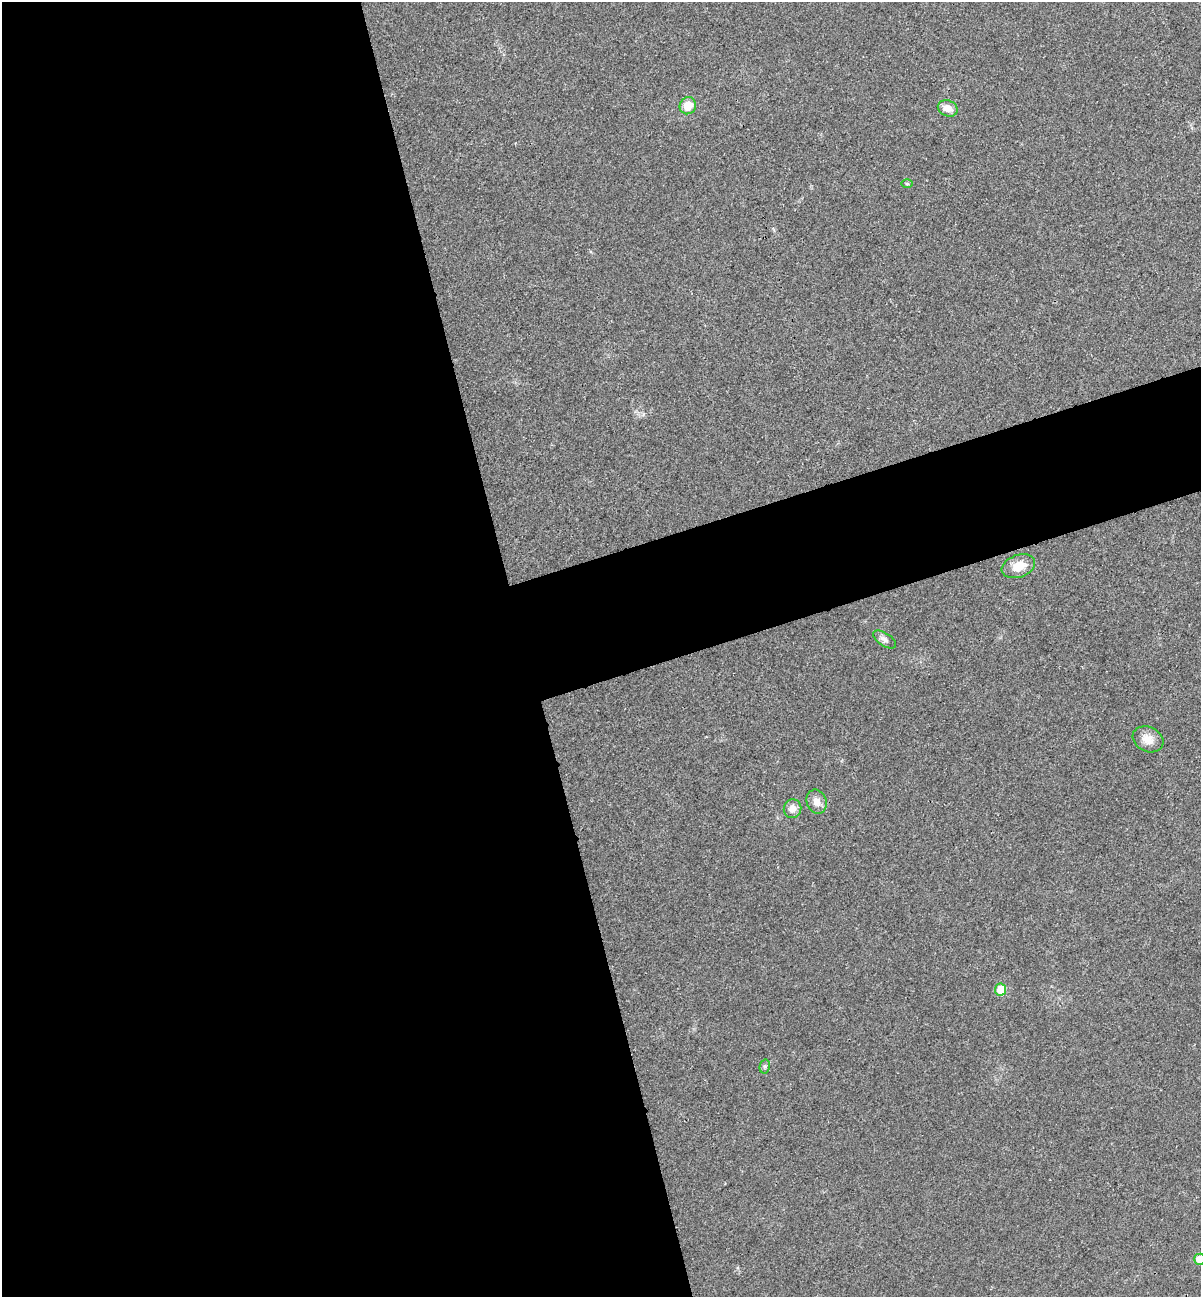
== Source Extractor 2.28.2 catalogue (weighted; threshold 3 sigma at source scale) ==
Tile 9 of 4 x 4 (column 1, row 3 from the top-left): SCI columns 166-1364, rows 1355-2649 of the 5253 x 5299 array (HDU 1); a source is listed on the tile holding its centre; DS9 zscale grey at full resolution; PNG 1203 x 1299 px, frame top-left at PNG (2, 2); each listed source drawn as its Kron ellipse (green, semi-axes under 4 px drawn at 4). Shown black and unused: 49% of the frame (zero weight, under 3 of 4 exposures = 6% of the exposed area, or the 3 px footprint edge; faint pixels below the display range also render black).
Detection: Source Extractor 2.28.2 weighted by HDU 2 'WHT'; one run over the whole footprint, this tile lists its part. Background 0.0197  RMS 0.0064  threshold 0.0286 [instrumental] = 3 sigma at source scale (4.5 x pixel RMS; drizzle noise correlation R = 1.50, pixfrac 1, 0.05/0.05 arcsec/px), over >= 5 px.
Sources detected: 11; all 11 listed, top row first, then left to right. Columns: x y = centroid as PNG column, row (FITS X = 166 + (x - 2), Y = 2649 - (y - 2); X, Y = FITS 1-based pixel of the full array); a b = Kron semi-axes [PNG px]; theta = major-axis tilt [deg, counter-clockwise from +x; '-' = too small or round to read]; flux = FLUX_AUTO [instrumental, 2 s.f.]
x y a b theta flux
688 106 9 8 - 8.9
948 108 10 8 -23 5.5
907 184 6 4 -1 0.69
1018 566 17 11 20 9.2
884 639 13 6 -33 2.4
1148 739 16 12 -27 6.6
817 802 12 10 -68 4.7
792 809 9 8 - 4.6
1000 990 6 5 - 12
765 1066 7 5 78 1.2
1200 1259 6 5 - 11
Isophote crosses this tile's border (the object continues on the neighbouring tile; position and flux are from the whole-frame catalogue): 1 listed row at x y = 1200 1259